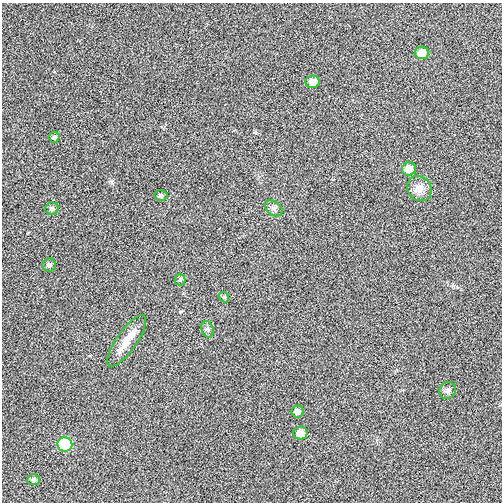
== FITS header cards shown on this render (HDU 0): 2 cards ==
NAXIS1  =                  500
NAXIS2  =                  500

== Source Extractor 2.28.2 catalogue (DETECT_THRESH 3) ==
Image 500 x 500 px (HDU 0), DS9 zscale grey, 1 PNG px = 1 image px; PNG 504 x 504 px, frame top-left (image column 1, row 500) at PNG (2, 3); each listed source drawn as its Kron ellipse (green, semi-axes under 4 px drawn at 4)
Background 0.00366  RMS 0.073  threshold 0.218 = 3 sigma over >= 5 px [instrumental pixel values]
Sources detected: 18; all 18 listed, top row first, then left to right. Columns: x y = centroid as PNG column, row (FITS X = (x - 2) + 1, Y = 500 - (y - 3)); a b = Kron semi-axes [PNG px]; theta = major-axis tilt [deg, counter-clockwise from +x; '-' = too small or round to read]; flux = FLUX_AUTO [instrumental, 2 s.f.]
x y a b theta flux
422 53 7 6 - 61
313 82 7 6 - 52
54 137 6 5 - 9.1
409 169 7 6 - 50
419 188 13 11 -49 43
161 196 6 5 - 12
274 208 10 6 -38 18
52 209 7 6 - 13
49 265 6 6 - 14
180 280 5 5 - 7.1
224 297 6 4 -44 6.4
207 329 8 6 -74 12
127 341 31 10 55 77
447 390 9 8 - 16
297 412 6 6 - 24
300 433 7 6 - 55
65 444 7 7 - 280
33 480 6 5 - 13